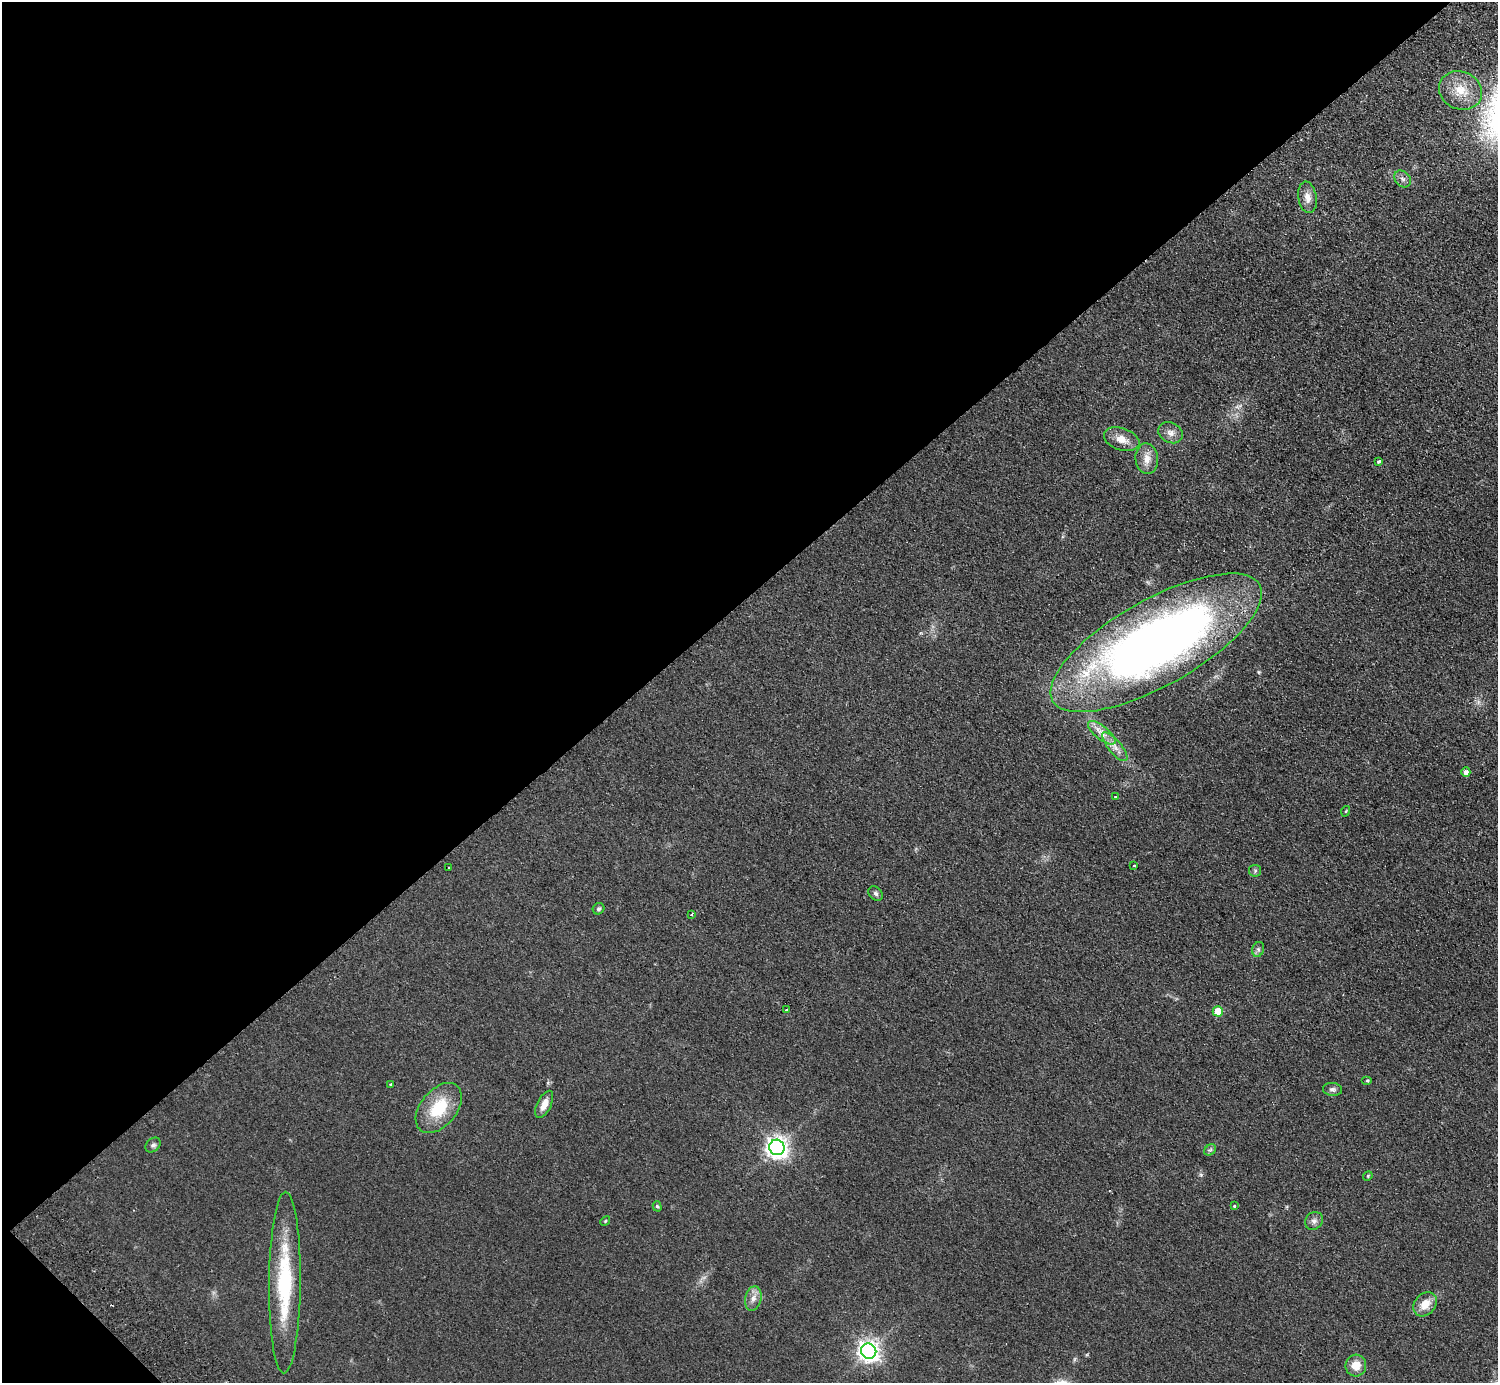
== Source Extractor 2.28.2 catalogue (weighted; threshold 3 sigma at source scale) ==
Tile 5 of 4 x 4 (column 1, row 2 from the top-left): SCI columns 45-1540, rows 2963-4343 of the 6072 x 6066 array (HDU 1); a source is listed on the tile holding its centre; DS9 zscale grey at full resolution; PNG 1500 x 1385 px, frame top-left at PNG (2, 2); each listed source drawn as its Kron ellipse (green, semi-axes under 4 px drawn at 4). Shown black and unused: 44% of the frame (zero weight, under 2 of 3 exposures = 3% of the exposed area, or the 3 px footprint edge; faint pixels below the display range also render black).
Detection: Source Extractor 2.28.2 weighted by HDU 2 'WHT'; one run over the whole footprint, this tile lists its part. Background 0.0639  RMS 0.0091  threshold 0.0409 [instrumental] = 3 sigma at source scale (4.5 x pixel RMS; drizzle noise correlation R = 1.50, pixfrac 1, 0.05/0.05 arcsec/px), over >= 5 px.
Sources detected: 41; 1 cosmic-ray / hot-pixel residue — neither listed nor drawn; the other 40 listed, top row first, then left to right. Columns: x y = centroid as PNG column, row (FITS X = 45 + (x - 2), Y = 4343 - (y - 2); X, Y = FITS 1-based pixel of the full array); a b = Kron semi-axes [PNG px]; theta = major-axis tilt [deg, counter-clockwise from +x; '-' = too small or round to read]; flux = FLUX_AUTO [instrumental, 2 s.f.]
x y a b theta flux
1460 90 22 19 -25 21
1403 179 9 7 -48 3.4
1307 197 16 9 -80 7.5
1171 433 12 10 -28 6.1
1122 439 18 11 -19 10
1147 459 15 11 -85 9.1
1379 462 4 3 - 3
1156 643 119 43 29 700
1102 733 17 6 -39 7.6
1115 747 18 6 -50 6.9
1466 772 5 4 - 3.5
1116 797 3 3 - 2.5
1346 811 5 3 - 0.8
1134 865 3 3 - 0.91
449 868 3 3 - 1.4
1255 871 6 6 - 1.8
876 893 8 6 -45 2.4
599 909 6 5 - 1.7
692 914 4 2 - 0.76
1258 949 7 6 - 2.2
786 1010 3 3 - 1.7
1218 1011 5 5 - 17
1367 1080 5 3 - 1
391 1084 3 3 - 2
1332 1089 10 6 -6 2.7
544 1104 14 7 64 7.9
439 1108 29 18 51 36
153 1145 8 6 42 2.3
777 1147 8 7 - 580
1210 1150 6 5 - 1.6
1368 1176 5 4 - 1.1
657 1206 5 4 - 1.4
1234 1206 3 3 - 2.1
605 1221 5 4 - 0.99
1314 1221 9 8 - 3.5
285 1282 91 16 89 82
753 1298 12 8 78 5.8
1425 1304 13 10 49 12
869 1351 8 7 - 520
1356 1365 11 10 - 12
Overlapping masked pixels (flux is a lower limit): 1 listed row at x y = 1156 643